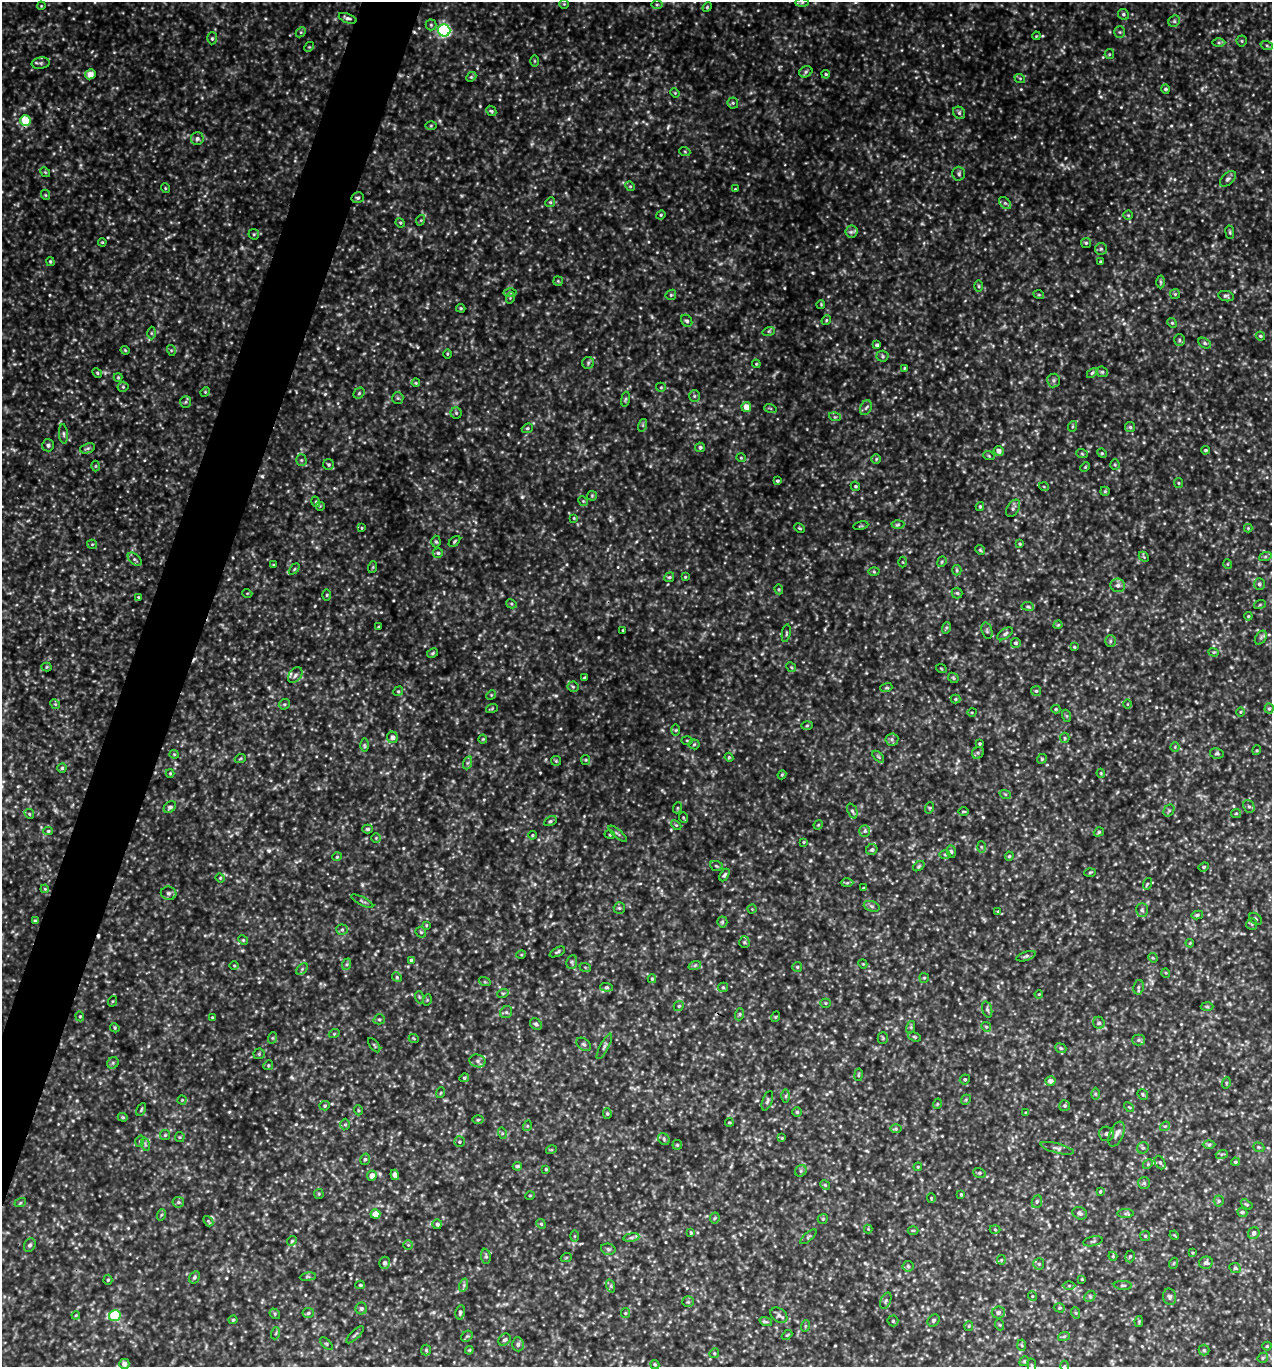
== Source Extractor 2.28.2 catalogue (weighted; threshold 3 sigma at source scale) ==
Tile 7 of 4 x 4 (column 3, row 2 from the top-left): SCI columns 2833-4102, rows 2762-4126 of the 5508 x 5497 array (HDU 1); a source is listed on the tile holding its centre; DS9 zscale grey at full resolution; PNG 1274 x 1369 px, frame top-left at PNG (2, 2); each listed source drawn as its Kron ellipse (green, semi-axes under 4 px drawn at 4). Shown black and unused: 4% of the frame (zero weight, under 3 of 5 exposures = <1% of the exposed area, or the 3 px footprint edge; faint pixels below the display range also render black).
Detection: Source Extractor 2.28.2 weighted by HDU 2 'WHT'; one run over the whole footprint, this tile lists its part. Background 0.632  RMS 0.11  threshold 0.477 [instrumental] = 3 sigma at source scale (4.5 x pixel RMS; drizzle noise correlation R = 1.50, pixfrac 1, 0.05/0.05 arcsec/px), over >= 5 px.
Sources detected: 555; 6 too faint to see at this stretch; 2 cosmic-ray / hot-pixel residue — neither listed nor drawn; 1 inside a brighter listed object's ellipse — not listed separately; of the other 546, all 500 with FLUX_AUTO >= 9.42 (the completeness limit of this list) listed and drawn (46 fainter detections not listed), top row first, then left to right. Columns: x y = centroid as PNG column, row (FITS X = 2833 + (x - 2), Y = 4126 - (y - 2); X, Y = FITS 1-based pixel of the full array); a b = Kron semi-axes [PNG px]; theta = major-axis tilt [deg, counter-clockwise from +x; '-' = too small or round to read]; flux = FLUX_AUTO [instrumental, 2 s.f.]
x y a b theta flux
802 2 7 4 1 19
564 4 4 4 - 13
657 5 6 4 0 15
41 6 4 3 - 9.6
707 7 5 4 - 13
1123 14 6 5 - 20
348 18 9 4 -20 35
1174 21 6 5 - 20
431 25 5 5 - 17
444 30 6 6 - 1700
301 32 6 4 45 16
1120 32 6 5 - 18
1036 36 4 3 - 9.4
212 38 6 5 - 22
1242 41 5 5 - 15
1219 43 6 4 0 20
1267 46 6 4 -20 18
309 47 5 4 - 12
1109 54 5 4 - 13
534 61 6 4 -90 12
41 63 9 5 7 27
806 72 7 5 24 25
90 74 5 5 - 120
826 74 4 3 - 14
471 77 5 4 - 16
1020 79 5 3 - 12
1165 89 4 4 - 20
675 93 5 4 - 10
733 103 5 5 - 18
491 111 6 4 -43 16
959 113 6 5 - 24
25 120 5 5 - 420
431 126 6 4 1 13
197 138 6 6 - 32
685 152 5 3 - 11
45 172 5 4 - 14
959 174 7 6 - 26
1228 179 9 5 44 32
630 186 5 4 - 16
165 188 5 3 - 10
735 189 4 3 - 9.8
46 195 5 3 - 12
358 198 6 5 - 22
550 202 5 4 - 14
1005 203 7 4 -44 22
661 215 5 4 - 12
1128 215 4 4 - 12
421 220 5 3 - 11
400 223 5 4 - 13
851 232 6 6 - 30
1230 232 7 3 -82 14
254 234 5 5 - 15
102 242 4 3 - 9.7
1086 243 5 5 - 16
1101 249 6 6 - 21
50 262 4 3 - 13
1100 262 3 3 - 14
558 281 5 5 - 12
1161 282 6 4 -89 16
979 286 6 4 -89 14
510 292 6 4 -1 18
1175 294 5 5 - 14
671 295 5 5 - 16
1039 295 5 3 - 12
1226 296 8 5 -11 25
510 298 6 3 73 12
821 304 4 3 - 11
461 308 5 4 - 13
826 320 5 4 - 13
687 321 6 5 - 26
1172 323 5 4 - 14
769 331 6 4 17 18
151 333 6 4 -89 16
1260 336 5 3 - 15
1179 340 6 5 - 20
1205 343 7 5 -28 22
877 345 4 3 - 27
125 350 4 3 - 11
171 350 5 3 - 12
447 354 5 3 - 9.8
882 356 6 5 - 21
588 363 6 6 - 21
756 364 4 4 - 10
905 368 3 3 - 11
1102 372 6 5 - 18
97 373 5 4 - 15
1092 373 6 3 45 16
118 377 4 4 - 12
1054 380 7 6 - 24
416 383 4 4 - 10
123 387 5 5 - 18
661 387 5 4 - 14
205 392 5 4 - 11
359 393 6 5 - 17
694 396 6 5 - 20
398 398 6 5 - 18
625 399 8 4 81 17
186 402 6 5 - 19
746 407 5 4 - 130
770 408 6 4 -19 13
866 408 8 5 65 27
456 413 5 5 - 19
835 417 6 4 -16 15
643 425 6 4 72 18
1073 426 5 3 - 13
1130 427 5 5 - 17
527 428 6 4 22 16
63 434 9 4 -85 24
48 445 6 6 - 25
700 447 5 4 - 22
87 448 8 4 19 24
1205 450 4 3 - 14
999 451 5 5 - 55
1102 453 5 4 - 15
1082 454 6 3 -19 13
989 456 6 3 -19 12
741 458 5 4 - 12
876 459 5 4 - 15
301 460 5 5 - 16
329 465 5 5 - 23
1115 465 5 4 - 15
96 466 5 3 - 11
1085 467 5 4 - 13
777 481 4 3 - 16
1179 483 5 4 - 13
855 486 5 4 - 18
1044 487 5 3 - 9.5
1105 491 5 4 - 13
592 496 5 5 - 13
583 501 5 4 - 13
316 502 5 3 - 14
320 506 5 5 - 13
980 506 4 3 - 17
1013 508 9 6 59 29
574 518 4 4 - 10
898 525 6 4 3 20
861 526 7 3 12 13
362 528 4 3 - 9.4
800 528 5 3 - 13
1248 528 4 4 - 10
454 541 7 3 42 15
436 542 6 4 -88 18
92 544 5 4 - 13
1020 544 4 3 - 11
980 550 5 4 - 15
438 553 5 4 - 20
1144 557 6 4 -45 14
1265 557 6 4 19 20
135 559 8 5 -44 26
902 562 5 3 - 10
942 562 5 4 - 14
1227 564 5 3 - 10
273 565 3 3 - 10
373 567 6 4 71 12
294 569 6 4 45 14
957 570 5 4 - 15
874 572 5 3 - 13
669 577 5 4 - 17
685 577 3 3 - 9.6
1259 584 6 5 - 27
1118 585 7 7 - 40
779 589 5 4 - 13
247 593 5 3 - 9.5
957 593 5 5 - 19
327 595 5 3 - 13
138 597 4 3 - 9.9
511 604 5 4 - 15
1260 604 6 4 20 14
1028 606 6 4 -8 18
1248 616 4 3 - 12
1058 625 4 3 - 11
378 627 4 3 - 9.5
946 628 6 4 71 16
623 630 3 3 - 14
987 631 8 5 -73 21
786 633 9 2 79 13
1005 634 9 5 35 26
1261 638 7 5 59 23
1110 641 6 5 - 20
1016 643 5 4 - 25
1074 647 4 3 - 12
1214 652 5 4 - 14
432 653 6 4 28 16
46 667 5 4 - 12
791 667 5 4 - 12
941 668 5 3 - 9.7
295 675 9 6 53 37
584 678 3 3 - 16
953 678 6 4 -46 14
573 687 5 5 - 17
886 688 6 4 18 16
398 691 5 4 - 14
1036 691 5 5 - 17
491 695 5 4 - 12
955 699 5 4 - 17
55 704 5 4 - 14
284 704 6 5 - 17
1127 704 5 3 - 9.6
492 708 6 4 21 12
1056 709 4 4 - 14
1269 709 5 4 - 16
972 712 5 3 - 9.9
1240 712 5 3 - 11
1067 716 6 4 -71 13
807 726 6 4 2 13
676 730 6 4 89 16
393 737 6 5 - 58
1065 738 5 4 - 16
483 739 4 4 - 11
892 739 6 6 - 26
687 740 5 3 - 13
694 744 5 5 - 16
980 744 3 3 - 14
364 745 6 4 -89 19
1175 747 4 4 - 13
1257 750 5 3 - 11
978 753 6 5 - 18
1217 753 7 5 -11 19
174 754 4 4 - 12
729 757 4 4 - 12
878 757 7 4 -46 18
240 759 5 3 - 11
1042 759 5 4 - 14
586 760 5 4 - 13
556 761 5 5 - 14
467 763 7 4 71 20
62 768 4 4 - 19
170 773 4 4 - 11
1101 773 4 4 - 11
782 775 4 4 - 12
1005 794 6 3 -18 14
1249 806 7 5 -66 23
170 807 7 5 39 29
677 808 5 3 - 10
929 808 6 3 71 11
1169 810 6 5 - 18
852 811 8 4 -68 21
963 811 5 2 - 11
1236 813 5 4 - 14
29 814 5 4 - 14
684 818 5 3 - 12
550 821 7 4 27 20
676 825 6 4 -44 13
818 825 5 3 - 11
368 829 5 4 - 19
48 831 5 4 - 15
865 831 5 5 - 23
1099 832 5 3 - 15
618 834 11 3 -40 22
532 835 4 3 - 12
610 835 5 3 - 10
376 838 5 5 - 16
804 842 4 3 - 10
981 847 6 4 -88 14
872 850 6 5 - 25
951 851 6 4 -72 18
945 854 5 3 - 13
1009 856 5 4 - 14
337 857 5 4 - 14
716 866 6 5 - 17
919 866 6 4 37 16
1204 867 5 4 - 15
1090 872 6 3 3 12
724 875 7 4 61 23
220 878 4 4 - 11
847 883 6 4 2 15
1147 884 6 3 71 13
863 888 4 3 - 9.6
45 889 4 3 - 10
169 893 8 6 -10 29
362 901 12 4 -27 22
872 906 8 5 -20 23
619 908 6 5 - 19
752 909 4 4 - 9.9
1142 910 7 5 -89 23
998 911 4 3 - 9.7
1197 915 6 4 12 19
1255 919 7 5 -42 21
36 921 4 3 - 20
722 922 5 5 - 15
1252 924 6 5 - 19
426 925 4 3 - 10
342 930 5 5 - 20
421 932 6 4 -44 16
243 940 5 4 - 12
744 942 6 5 - 16
1190 943 4 3 - 9.7
557 952 8 3 27 18
521 955 5 3 - 10
1026 956 10 4 19 24
1153 958 5 4 - 11
411 960 4 3 - 16
572 962 7 5 80 20
347 964 6 4 71 17
863 964 4 3 - 9.5
695 965 6 4 19 17
234 966 5 3 - 10
585 967 6 4 -19 12
797 967 5 5 - 15
302 969 7 4 46 20
1166 973 5 3 - 10
397 977 5 4 - 14
924 978 5 5 - 16
652 979 4 4 - 16
485 982 6 4 -17 13
606 987 6 4 -5 18
723 987 5 4 - 14
1138 987 7 5 80 21
503 993 6 3 18 14
1039 994 4 3 - 10
419 997 6 4 -71 14
427 1000 5 3 - 10
113 1001 5 3 - 10
826 1003 5 4 - 12
679 1006 5 4 - 16
1207 1006 6 4 -2 14
987 1009 8 5 -74 24
506 1012 6 5 - 24
740 1014 6 4 71 15
80 1016 5 4 - 14
212 1017 4 3 - 9.6
775 1017 5 3 - 9.6
379 1019 5 5 - 19
1099 1023 6 5 - 23
536 1024 7 5 -43 27
911 1027 6 4 73 17
986 1027 5 4 - 14
115 1028 5 3 - 12
334 1034 5 3 - 11
914 1037 7 4 -21 15
272 1038 6 3 71 13
883 1038 5 5 - 15
414 1039 5 3 - 9.6
1138 1040 6 5 - 23
584 1044 8 5 -38 24
374 1045 8 4 -53 15
604 1046 14 3 62 25
1061 1048 6 4 -23 17
259 1054 5 5 - 15
478 1061 8 6 -15 37
113 1063 6 5 - 22
268 1065 5 4 - 14
859 1075 6 3 81 12
464 1078 5 4 - 16
965 1079 5 4 - 19
1050 1081 5 4 - 68
1226 1083 6 3 73 12
440 1093 5 3 - 11
1095 1094 6 4 -89 14
1143 1094 6 4 -48 16
786 1096 6 4 89 18
182 1100 4 4 - 12
966 1100 5 4 - 15
767 1101 10 5 70 25
937 1104 5 3 - 10
325 1106 5 4 - 15
1065 1106 5 5 - 22
1129 1107 6 3 -43 12
141 1110 7 3 64 14
358 1110 5 3 - 10
797 1112 5 5 - 15
1026 1113 3 3 - 12
607 1114 5 4 - 15
123 1117 5 4 - 14
478 1120 5 3 - 12
729 1122 4 3 - 11
345 1124 6 5 - 17
527 1126 5 3 - 11
1165 1126 5 4 - 17
896 1129 6 4 0 15
502 1133 6 3 -73 13
1106 1134 7 7 - 31
1117 1134 13 7 66 60
165 1135 5 5 - 14
180 1137 5 5 - 13
782 1138 4 4 - 9.6
664 1139 6 5 - 20
140 1141 6 3 72 12
459 1142 5 5 - 20
145 1144 7 4 -72 20
1209 1144 6 4 1 17
677 1145 5 4 - 14
1259 1147 6 4 -21 16
1057 1148 17 5 -14 38
1143 1148 6 5 - 22
551 1150 5 3 - 11
1222 1154 6 4 18 15
365 1159 6 4 74 18
1235 1162 4 3 - 14
1160 1163 7 5 -62 22
1148 1164 5 4 - 15
517 1166 5 4 - 18
918 1167 4 3 - 11
546 1169 3 3 - 11
801 1171 6 5 - 22
979 1173 6 5 - 17
395 1175 5 4 - 31
372 1176 5 5 - 76
1144 1183 6 6 - 21
825 1185 5 4 - 14
1100 1191 4 3 - 11
319 1194 5 4 - 13
961 1194 4 3 - 13
530 1195 5 3 - 10
931 1198 5 4 - 11
1219 1201 5 5 - 18
178 1202 6 5 - 21
1037 1202 6 5 - 18
20 1203 6 4 18 13
1247 1204 6 4 -35 15
1242 1212 5 4 - 22
1080 1213 7 6 - 36
375 1214 5 5 - 150
1125 1214 8 4 1 20
161 1215 6 3 71 14
715 1218 5 5 - 16
823 1219 5 4 - 14
208 1221 6 4 -47 14
437 1224 5 5 - 29
541 1224 5 4 - 15
868 1229 4 4 - 10
995 1229 5 3 - 11
913 1230 5 3 - 11
691 1233 3 3 - 12
1254 1233 6 5 - 45
1174 1235 5 3 - 11
574 1236 5 4 - 11
1145 1236 5 5 - 16
631 1237 8 4 9 26
808 1237 10 3 41 15
292 1241 5 4 - 16
1093 1241 10 4 12 20
30 1245 7 5 60 26
408 1245 4 4 - 12
608 1249 7 5 -14 22
1193 1253 3 3 - 11
486 1256 7 5 -83 20
1113 1256 4 4 - 12
1130 1256 6 4 72 18
566 1258 5 3 - 10
1001 1260 5 4 - 12
384 1263 6 5 - 31
1174 1263 5 3 - 11
1206 1263 7 6 - 34
1039 1264 6 5 - 22
908 1266 5 5 - 18
1235 1268 6 5 - 17
194 1277 6 5 - 21
308 1277 8 4 8 16
1082 1279 3 3 - 11
108 1280 5 4 - 17
360 1285 5 4 - 15
464 1285 7 4 72 22
1123 1285 9 4 -3 22
611 1286 7 4 -72 17
1069 1286 6 4 1 16
1032 1296 5 3 - 9.7
1090 1296 6 4 47 19
1170 1297 8 6 -77 31
886 1301 8 5 69 24
688 1302 6 5 - 17
1059 1308 5 4 - 14
361 1309 6 6 - 23
460 1312 7 4 80 28
998 1312 6 6 - 41
308 1313 5 5 - 23
625 1313 5 4 - 14
1076 1313 6 3 -72 13
275 1314 6 4 -49 17
76 1315 4 3 - 10
779 1315 9 6 -34 34
115 1316 6 5 - 670
233 1320 4 4 - 12
933 1320 7 5 48 21
893 1321 5 5 - 17
1139 1321 5 4 - 12
766 1322 6 4 -18 18
1000 1325 5 3 - 12
805 1326 6 3 72 12
969 1326 5 4 - 12
276 1333 6 4 71 14
355 1335 11 3 45 20
787 1335 6 3 43 12
467 1336 6 5 - 19
1064 1336 6 4 19 15
505 1340 7 5 43 26
326 1344 8 3 -45 13
518 1344 7 5 -88 30
1022 1345 5 3 - 13
1267 1346 4 4 - 11
426 1350 5 5 - 17
469 1350 4 4 - 12
1204 1350 5 5 - 19
714 1353 5 4 - 14
1263 1358 6 4 48 15
1024 1361 5 4 - 16
124 1364 5 5 - 52
655 1364 5 4 - 13
1032 1365 7 3 -81 14
1064 1366 5 3 - 12
Isophote crosses this tile's border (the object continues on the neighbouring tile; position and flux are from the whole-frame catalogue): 2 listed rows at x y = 1032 1365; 1064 1366
Unlisted compact peaks at least as high as the median listed source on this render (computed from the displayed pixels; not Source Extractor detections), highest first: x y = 522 497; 269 851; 556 696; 325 394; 338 348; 668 127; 480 106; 983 817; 229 1112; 812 273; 362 885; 509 678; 569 119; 1101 97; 105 373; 315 606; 484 800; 810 860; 439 121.